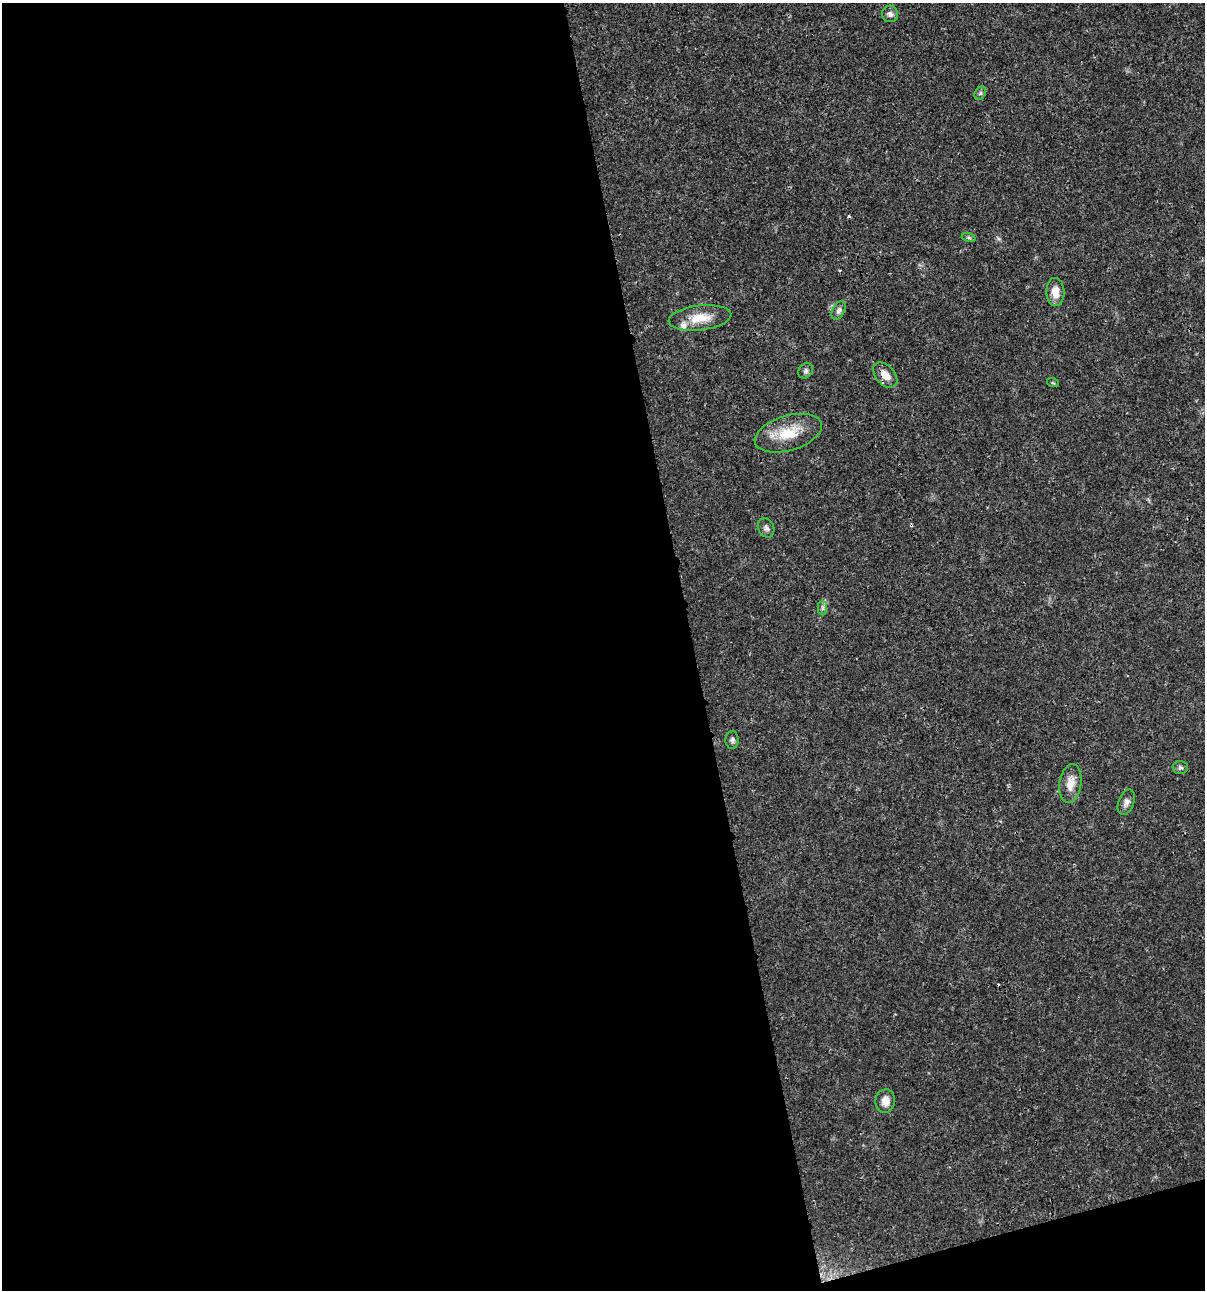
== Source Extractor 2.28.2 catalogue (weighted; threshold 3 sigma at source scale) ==
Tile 13 of 4 x 4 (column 1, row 4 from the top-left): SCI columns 100-1302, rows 4-1291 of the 4960 x 5159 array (HDU 1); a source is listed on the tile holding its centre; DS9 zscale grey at full resolution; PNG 1207 x 1292 px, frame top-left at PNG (2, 3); each listed source drawn as its Kron ellipse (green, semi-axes under 4 px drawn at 4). Shown black and unused: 59% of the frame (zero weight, under 3 of 4 exposures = <1% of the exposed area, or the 3 px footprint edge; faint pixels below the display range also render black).
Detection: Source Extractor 2.28.2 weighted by HDU 2 'WHT'; one run over the whole footprint, this tile lists its part. Background 0.017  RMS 0.0016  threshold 0.00737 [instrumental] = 3 sigma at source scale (4.5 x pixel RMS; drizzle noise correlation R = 1.50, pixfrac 1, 0.0396/0.0396 arcsec/px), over >= 5 px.
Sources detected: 21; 3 cosmic-ray / hot-pixel residue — neither listed nor drawn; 1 inside a brighter listed object's ellipse — not listed separately; the other 17 listed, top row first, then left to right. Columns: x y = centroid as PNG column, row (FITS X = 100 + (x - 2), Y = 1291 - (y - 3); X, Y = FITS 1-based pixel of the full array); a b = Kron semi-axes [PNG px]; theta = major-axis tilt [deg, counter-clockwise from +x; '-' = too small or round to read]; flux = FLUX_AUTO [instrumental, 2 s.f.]
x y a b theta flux
890 14 8 8 - 0.62
980 93 7 5 60 0.31
969 238 7 4 -19 0.24
1055 292 14 9 -87 1.9
839 310 10 6 63 0.57
700 318 31 12 7 3.6
806 371 8 6 52 0.43
885 375 15 9 -48 1.6
1053 383 6 3 -18 0.2
788 433 34 17 16 5
766 528 10 8 -65 0.58
822 608 7 4 89 0.36
732 740 9 6 88 0.44
1180 768 7 6 - 0.39
1070 783 19 11 81 1.9
1126 802 13 7 69 0.82
885 1101 12 9 81 1.4